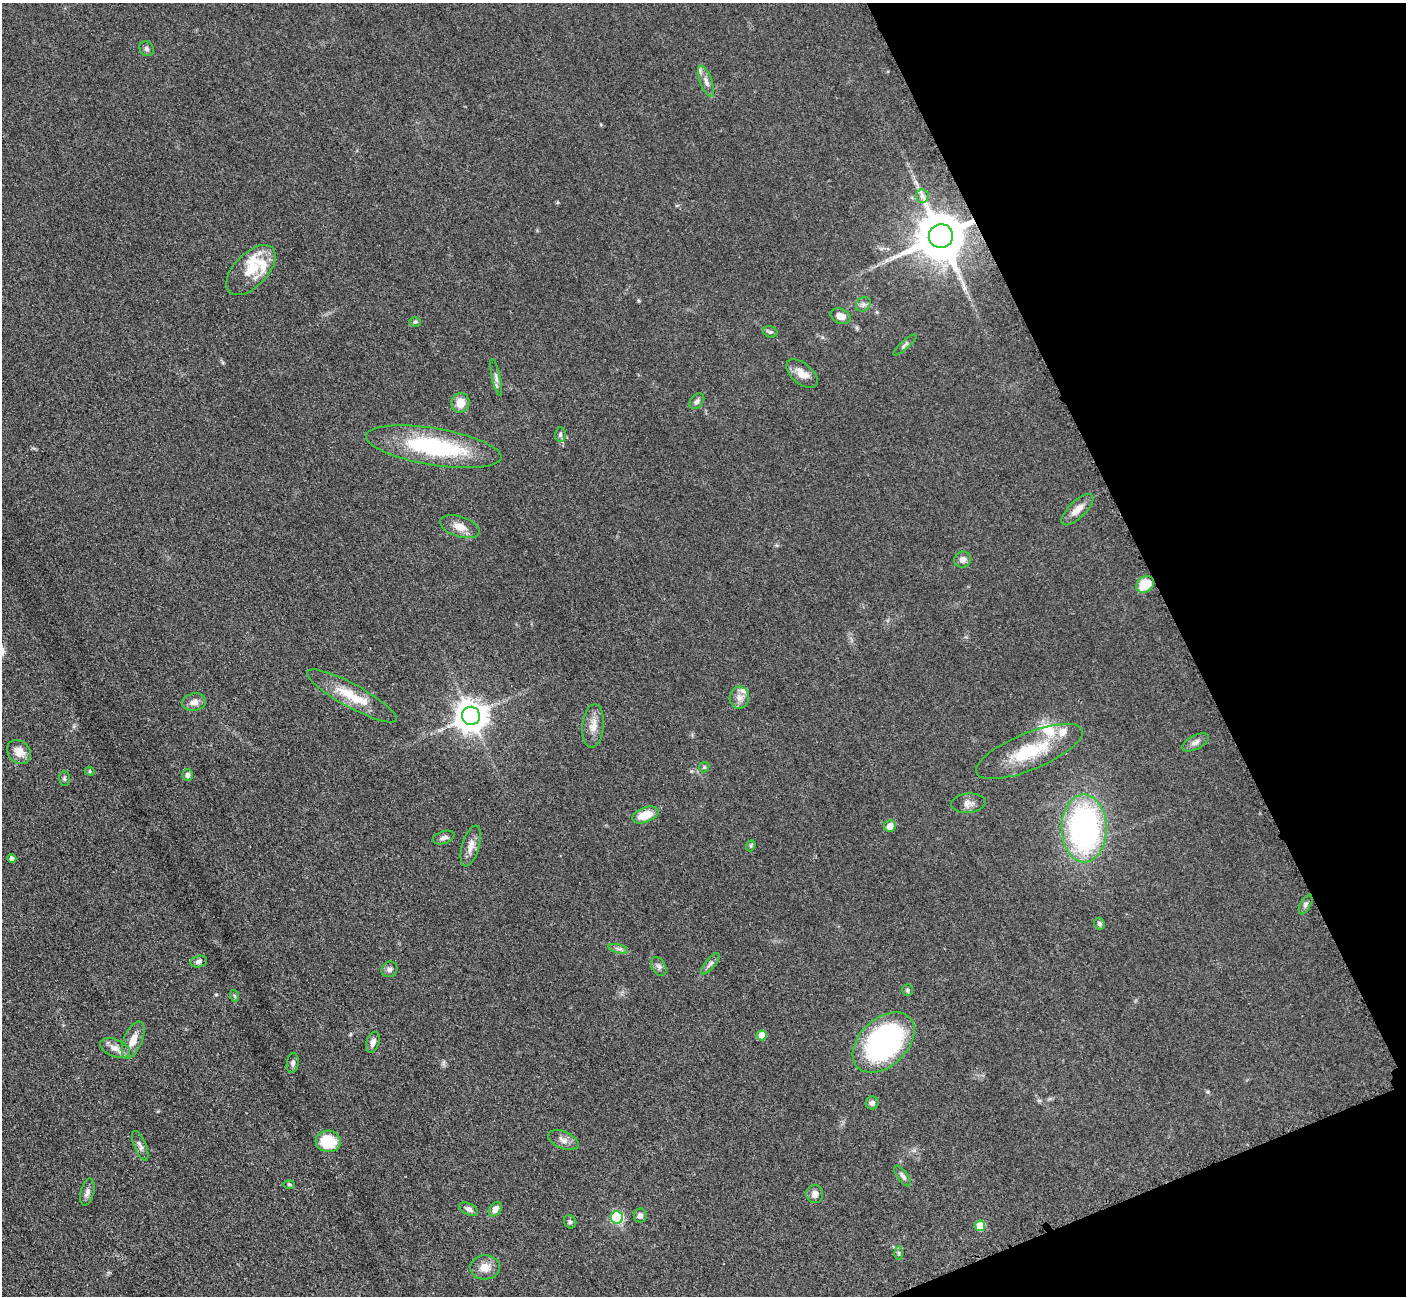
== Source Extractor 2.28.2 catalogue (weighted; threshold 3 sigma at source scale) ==
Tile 12 of 4 x 4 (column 4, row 3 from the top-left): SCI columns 4231-5634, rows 1591-2884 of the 5700 x 5663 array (HDU 1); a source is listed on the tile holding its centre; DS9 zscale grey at full resolution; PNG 1408 x 1298 px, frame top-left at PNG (2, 3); each listed source drawn as its Kron ellipse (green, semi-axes under 4 px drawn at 4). Shown black and unused: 19% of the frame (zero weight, under 3 of 5 exposures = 4% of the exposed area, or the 3 px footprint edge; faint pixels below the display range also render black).
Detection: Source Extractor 2.28.2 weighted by HDU 2 'WHT'; one run over the whole footprint, this tile lists its part. Background 0.0529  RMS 0.0056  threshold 0.0253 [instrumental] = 3 sigma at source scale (4.5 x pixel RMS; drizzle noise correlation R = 1.50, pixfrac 1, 0.05/0.05 arcsec/px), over >= 5 px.
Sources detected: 77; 6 inside a brighter listed object's ellipse — not listed separately; the other 71 listed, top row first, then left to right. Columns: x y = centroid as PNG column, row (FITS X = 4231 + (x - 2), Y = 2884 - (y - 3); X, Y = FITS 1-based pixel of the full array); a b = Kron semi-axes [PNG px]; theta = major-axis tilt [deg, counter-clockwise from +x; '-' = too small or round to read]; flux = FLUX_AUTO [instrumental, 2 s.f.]
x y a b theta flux
147 49 8 6 -46 1.3
706 81 16 6 -70 3.2
922 196 7 6 - 1.8
941 236 12 12 - 2900
251 270 31 16 46 15
863 304 8 6 44 1.8
841 316 10 7 -24 4.6
415 322 6 4 1 0.85
770 332 7 5 -18 1.2
905 345 15 3 41 1.3
802 374 18 10 -40 6.5
496 377 19 4 -77 2.4
697 401 8 6 49 1.6
460 403 10 9 - 7
560 434 7 5 89 1.3
434 447 68 18 -9 62
1077 510 20 8 45 5.5
460 527 20 10 -18 5.8
963 560 8 8 - 2.7
1145 584 10 7 37 16
352 696 50 11 -29 16
739 698 11 9 79 3.8
194 702 12 8 11 3.5
471 716 9 9 - 880
593 726 22 10 84 6.1
1195 742 15 6 27 2.8
1029 751 57 18 22 29
19 752 13 11 -46 6
704 767 6 4 45 0.73
90 771 5 4 - 0.74
188 775 6 5 - 1.7
64 779 7 5 -88 1
968 803 17 9 5 3.6
645 815 14 7 21 11
890 826 6 5 - 4.7
1084 828 34 22 -90 140
444 837 11 6 18 2
471 846 21 8 74 4.8
751 846 6 4 70 0.76
12 858 4 4 - 1.9
1306 904 11 5 62 1.6
1099 924 6 5 - 1.3
618 949 10 4 -13 1.4
199 961 8 5 14 1.8
710 964 13 5 50 1.8
659 967 10 6 -59 1.8
389 969 8 7 - 1.9
908 990 6 5 - 0.86
235 996 6 4 -70 0.65
762 1035 5 5 - 8.6
133 1040 19 9 66 6.3
373 1042 11 6 69 2.6
884 1042 36 23 43 110
115 1048 16 8 -21 4.1
293 1063 10 6 84 1.5
872 1103 6 6 - 2
563 1140 16 8 -22 3.3
328 1141 12 11 - 20
140 1146 16 6 -68 2.2
903 1176 12 5 -54 1.8
289 1184 6 4 1 0.63
87 1192 14 6 75 2.5
815 1194 9 8 - 3.3
469 1209 10 5 -27 2.2
495 1209 8 5 54 3.5
640 1215 7 6 - 2.1
617 1217 6 6 - 60
570 1222 7 6 - 1.2
980 1226 5 5 - 13
899 1253 6 4 -88 0.91
485 1267 15 12 3 5.9
Overlapping masked pixels (flux is a lower limit): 1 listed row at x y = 941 236